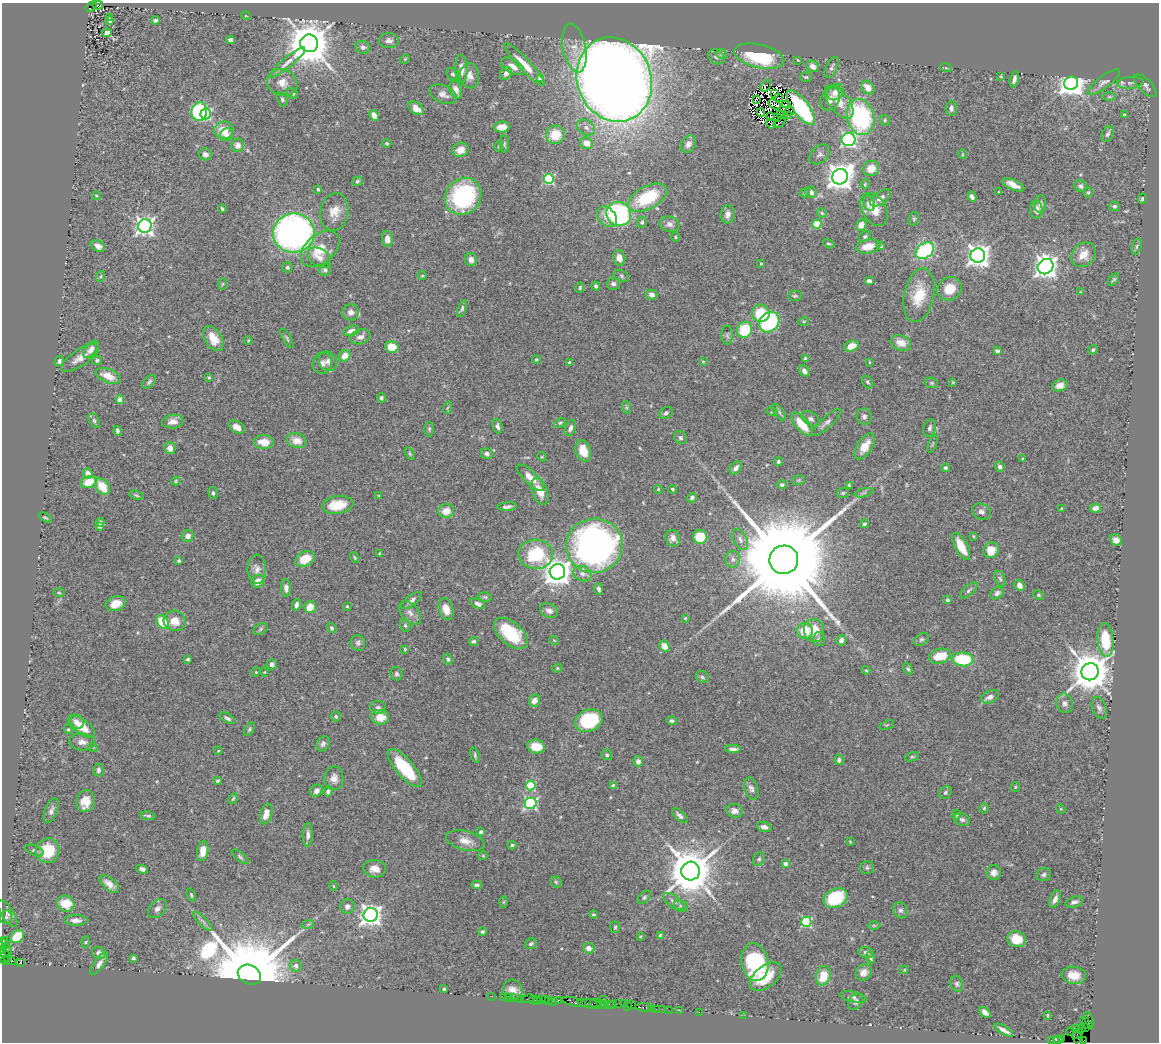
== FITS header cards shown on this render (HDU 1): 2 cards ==
NAXIS1  =                 1157
NAXIS2  =                 1040

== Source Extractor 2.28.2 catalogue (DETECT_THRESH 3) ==
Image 1157 x 1040 px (HDU 1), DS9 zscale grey, 1 PNG px = 1 image px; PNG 1161 x 1044 px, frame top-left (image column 1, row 1040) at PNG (2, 3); each listed source drawn as its Kron ellipse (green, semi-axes under 4 px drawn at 4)
Background 1.17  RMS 0.044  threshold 0.133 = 3 sigma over >= 5 px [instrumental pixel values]
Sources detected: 525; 11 with non-positive FLUX_AUTO (blend fragments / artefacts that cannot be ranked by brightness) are neither listed nor drawn; of the other 514, the 500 brightest by FLUX_AUTO listed and drawn (14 fainter detections omitted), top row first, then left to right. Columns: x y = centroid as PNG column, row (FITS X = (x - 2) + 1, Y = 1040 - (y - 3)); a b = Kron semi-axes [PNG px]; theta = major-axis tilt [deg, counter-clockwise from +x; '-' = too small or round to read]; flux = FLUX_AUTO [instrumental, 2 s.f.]
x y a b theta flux
98 5 5 3 - 250
91 7 6 3 36 280
246 16 5 3 - 2.6
109 17 3 2 - 11
156 20 4 3 - 8.2
110 21 4 3 - 4.9
107 33 4 4 - 51
230 40 4 4 - 11
389 41 10 7 1 14
309 43 9 8 - 13000
363 47 7 6 - 9.5
574 48 24 11 -79 44
722 54 6 5 - 9.2
759 56 25 11 -13 210
716 57 8 6 -32 9
405 59 5 3 - 2.9
798 60 3 2 - 2.9
287 63 23 5 39 23
524 65 28 6 -46 45
512 66 13 7 -30 29
813 66 7 5 -32 16
832 67 11 5 64 9
946 68 6 3 -19 3.1
461 69 14 6 -87 23
506 73 7 5 55 12
453 74 7 5 -37 6.6
470 76 12 9 -87 21
1001 76 3 2 - 2.4
806 77 6 5 - 4.5
540 78 4 4 - 36
614 79 43 37 -68 7300
1014 79 8 4 76 11
1104 82 20 6 37 16
282 83 15 13 -20 36
1071 83 7 6 - 3400
1130 83 13 6 4 12
766 86 6 3 52 6.9
1145 86 14 6 -47 12
868 88 7 5 -47 30
456 90 9 6 -70 20
836 92 9 7 38 26
292 93 6 5 - 7
774 93 3 2 - 3.5
443 94 15 8 -24 18
1109 97 6 4 0 4.9
778 98 2 2 - 2.8
282 99 7 4 -68 6
757 99 3 3 - 5
830 99 12 9 61 21
839 102 20 10 -53 53
774 104 6 3 -35 5.3
786 105 2 2 - 2.2
416 108 9 5 -37 30
801 108 21 8 -52 310
951 108 7 5 89 12
790 111 5 2 - 4.7
199 112 9 7 79 270
761 112 4 3 - 3.7
206 114 5 5 - 340
374 115 5 4 - 23
781 115 3 2 - 2.6
788 115 2 2 - 3.1
1125 115 4 3 - 5.2
770 116 4 2 - 3.3
861 117 18 13 -76 390
778 118 3 2 - 2.9
885 120 5 4 - 4.4
779 123 6 2 35 2.9
771 124 5 2 - 4.8
502 127 8 5 4 31
586 127 10 7 -31 14
224 130 10 9 - 53
1108 134 8 5 64 8.4
226 135 7 6 - 12
555 135 9 9 - 69
849 140 7 6 - 630
387 143 4 4 - 4
587 143 6 5 - 33
504 144 9 4 90 5
688 144 9 7 60 16
238 145 7 6 - 17
498 146 5 3 - 3.2
460 150 8 7 - 30
205 154 6 6 - 13
820 154 12 8 43 11
962 154 5 3 - 2.7
871 168 8 7 - 42
840 177 8 7 - 3800
549 179 5 5 - 250
357 181 5 4 - 6
865 184 5 4 - 3.9
1013 185 12 5 -25 27
1080 186 6 5 - 9.9
318 189 4 3 - 3.8
811 192 6 5 - 11
999 192 3 3 - 3.3
1088 192 5 4 - 5.9
805 193 5 4 - 3.6
96 196 4 3 - 2.9
463 196 19 17 49 370
972 197 5 4 - 15
648 198 21 11 28 170
880 198 12 6 35 16
1142 199 5 3 - 4.7
869 203 8 5 -71 11
1040 204 9 5 85 14
1114 206 5 4 - 5.7
222 209 4 3 - 4.3
874 209 18 12 -59 54
1036 210 9 6 -85 19
334 212 19 14 78 40
822 213 5 4 - 4.2
619 214 13 11 -24 560
728 214 9 7 84 15
607 217 11 8 -48 33
914 219 7 5 70 4.8
642 222 5 4 - 5.7
669 224 10 7 -10 14
817 224 4 4 - 130
861 225 6 5 - 21
145 226 7 6 - 1300
294 233 21 19 4 1300
675 237 5 4 - 3.8
865 237 6 5 - 5.4
387 239 8 5 -84 20
828 244 6 4 -30 4.5
98 246 8 5 -28 15
868 246 12 7 12 46
881 246 4 3 - 12
1137 246 8 4 75 4.7
320 249 22 14 41 73
925 250 10 7 35 340
1083 255 13 11 47 39
978 256 7 7 - 2500
319 258 13 9 -33 21
619 258 8 6 -76 25
471 260 6 6 - 13
761 263 3 3 - 3.8
287 267 5 5 - 6
1046 267 8 7 - 2500
325 270 6 6 - 7.1
101 276 5 3 - 3.3
422 276 4 3 - 2.7
622 276 8 5 -29 6.6
1113 280 7 4 50 5.3
869 281 5 4 - 9.1
223 284 6 4 87 3.6
613 284 6 6 - 10
596 286 4 4 - 6.2
580 287 5 4 - 4.9
950 289 13 11 35 52
1081 292 3 3 - 2.8
652 295 6 5 - 14
919 295 27 15 78 92
795 296 7 5 1 5.3
462 309 9 4 69 5.9
351 312 8 8 - 19
761 313 9 8 - 98
804 321 5 3 - 3
769 322 11 9 44 290
745 330 8 7 - 140
351 331 8 5 17 15
727 335 9 5 -89 6.3
360 337 10 7 19 18
213 338 14 8 -58 44
287 338 11 3 -60 5.3
248 340 4 3 - 3
901 343 10 7 -20 36
851 346 7 5 17 35
392 347 6 5 - 64
91 349 10 5 52 21
1093 350 5 4 - 4.6
997 351 4 3 - 8.3
345 356 6 5 - 36
80 358 22 8 33 29
805 358 4 3 - 9.2
536 359 4 3 - 3.9
97 360 5 4 - 7.1
59 361 5 4 - 11
328 361 10 8 -56 15
569 362 3 3 - 3.3
703 362 4 3 - 2.6
869 362 4 2 - 2.1
322 363 11 9 79 16
804 371 6 5 - 14
108 376 13 6 -21 38
209 377 4 3 - 3.9
149 382 8 5 45 6.6
868 382 7 5 -55 5.2
953 382 4 4 - 2.7
931 383 7 5 -21 5.2
1060 385 8 5 17 18
381 398 5 4 - 5.9
120 400 4 4 - 49
626 407 6 4 -72 4.3
447 408 6 4 70 3.8
772 412 6 3 -16 3.4
779 412 9 4 -55 6.5
666 413 7 5 28 6.6
864 417 8 7 - 9.5
811 419 10 6 -33 10
94 421 8 5 -63 6.4
173 422 10 7 8 25
560 423 6 4 29 4.6
826 423 19 5 42 14
802 424 14 6 -49 63
497 426 7 5 -73 10
237 427 8 5 -32 23
570 428 8 5 67 11
930 428 9 6 73 11
429 429 7 5 89 5.7
117 431 5 3 - 6.4
680 438 7 6 - 7.8
297 441 10 7 -18 36
264 442 10 7 -4 44
933 444 9 3 69 3.6
865 446 14 7 57 44
170 448 6 5 - 22
583 451 11 7 -74 50
410 454 7 4 -59 4.4
487 454 6 5 - 10
542 457 5 4 - 3.4
1022 459 3 3 - 2.9
778 462 4 4 - 6.5
1000 467 5 4 - 9.4
736 468 7 5 51 15
945 468 4 4 - 5.4
88 474 6 4 -68 21
530 478 18 6 -44 32
799 480 7 5 11 4.2
176 481 5 4 - 4.1
89 482 8 6 17 64
782 485 5 4 - 6.6
849 485 4 2 - 4
102 487 9 6 -53 61
658 489 4 3 - 3
672 489 4 3 - 4.1
540 491 14 7 -70 44
213 493 6 5 - 6.1
843 493 6 5 - 4.9
864 493 9 4 13 6.4
136 495 7 3 -19 4.5
378 496 4 3 - 3.3
692 498 5 4 - 7.3
338 505 16 9 9 73
507 507 9 3 5 9.3
1095 508 6 4 6 18
1061 509 3 3 - 4.9
446 511 8 7 - 35
981 512 10 7 -28 13
45 518 7 3 -32 3.9
100 522 4 4 - 8.1
864 524 4 4 - 5.7
100 526 4 3 - 7.8
188 536 6 5 - 19
973 536 3 3 - 3.1
700 537 7 7 - 93
673 538 8 7 - 20
740 539 11 6 -63 14
1116 540 6 5 - 26
594 546 28 27 - 1400
961 546 15 6 -62 59
991 550 8 7 - 45
380 553 3 3 - 4
536 554 17 14 -1 170
355 558 5 3 - 3.4
305 559 10 7 27 57
733 559 8 7 - 12
784 560 14 14 - 99000
179 561 3 3 - 4.4
257 569 14 9 -88 21
557 572 8 7 - 3800
582 574 9 7 -20 17
1000 579 8 5 -63 6.5
258 581 7 6 - 28
1020 585 6 5 - 16
286 588 8 5 -87 12
599 589 6 4 -71 8.5
969 590 11 5 42 8.6
59 592 6 4 -2 3.4
997 593 7 5 34 11
1038 595 5 3 - 3.7
485 597 6 5 - 4.4
947 600 4 4 - 5.7
411 601 12 5 37 15
116 604 10 7 19 43
477 604 8 4 -25 11
296 605 6 4 75 10
347 606 3 3 - 3.5
310 607 6 6 - 45
446 609 11 7 -73 40
549 611 9 7 -24 15
410 613 14 8 -50 20
685 618 3 3 - 2.4
175 621 11 10 - 40
163 622 7 5 -48 100
405 625 6 5 - 5.6
332 628 5 4 - 4.8
261 629 8 5 29 6
814 630 11 10 - 50
805 631 8 8 - 61
511 633 20 11 -41 150
819 639 7 6 - 9.5
921 639 8 5 37 7.1
554 640 5 3 - 2.4
841 640 5 5 - 16
1105 640 17 8 -83 110
474 641 4 4 - 6.1
358 643 8 7 - 9.1
664 646 6 5 - 27
405 649 3 3 - 2.6
940 656 11 7 15 69
188 659 4 3 - 5.5
448 659 5 4 - 6.8
963 659 10 7 -4 170
272 664 5 5 - 8.8
557 668 5 4 - 3.7
908 669 6 4 -66 5.6
866 670 4 4 - 3.9
256 672 4 4 - 3.2
264 672 4 4 - 2.8
1090 672 9 8 - 11000
396 674 6 6 - 7.8
702 677 7 5 -35 6.3
990 697 9 6 23 17
535 700 6 5 - 23
1065 703 10 8 -71 15
378 708 8 6 -3 9.4
1099 708 11 7 -68 12
336 716 5 5 - 4.8
380 717 9 7 -8 45
227 718 9 4 -31 8
589 721 14 10 22 230
672 721 5 4 - 6.5
76 722 8 7 - 11
887 725 8 4 23 3.9
82 727 15 7 -39 47
68 729 5 4 - 4.2
249 729 7 4 53 5.1
82 742 13 8 -4 19
323 744 8 6 60 9.3
93 747 5 3 - 2.6
536 747 9 7 -11 58
733 749 8 4 -2 13
218 751 4 3 - 2.3
475 755 8 4 -73 5.7
607 755 6 5 - 6.3
912 757 7 4 21 4.4
839 760 5 4 - 7.4
638 761 5 5 - 13
405 768 24 9 -49 130
98 770 6 5 - 8.7
334 778 12 9 -89 21
218 781 4 3 - 3.9
531 785 5 5 - 190
614 786 4 4 - 21
1015 787 5 4 - 3.7
751 789 11 6 -70 13
316 791 6 5 - 14
328 791 5 4 - 8.9
945 793 7 5 46 6.3
233 799 6 3 61 4.2
85 801 11 9 79 38
531 803 6 5 - 490
984 808 5 4 - 4.3
1061 809 5 4 - 2.8
51 811 13 6 69 12
734 811 8 6 -12 16
266 814 10 6 75 27
956 815 5 3 - 4.2
148 816 7 4 -9 6.3
680 816 9 4 -42 11
962 819 8 6 -23 8.4
764 827 7 5 -16 15
481 832 4 3 - 8.8
308 835 12 5 88 12
465 841 20 9 -14 33
850 842 4 2 - 2.2
512 845 4 3 - 5.1
35 851 9 5 -22 6.7
48 851 12 11 - 86
203 851 10 5 81 36
483 856 5 3 - 2.5
240 857 10 4 -39 6.4
759 859 7 5 61 7.3
786 864 4 4 - 25
867 868 7 6 - 6.1
142 869 6 4 -21 9.1
375 869 11 8 -8 27
691 871 9 9 - 15000
994 872 7 7 - 16
1044 875 8 6 26 8
556 882 6 4 -44 4.3
109 884 12 6 -39 23
476 885 5 3 - 6.7
333 886 5 3 - 2.2
191 895 7 3 -72 4.5
644 897 8 5 45 6.4
836 898 12 9 27 180
1055 899 9 5 67 15
673 901 12 6 -36 13
504 902 6 4 88 3.1
1074 902 9 5 15 12
66 904 9 8 - 69
347 906 7 7 - 14
681 906 7 5 -22 5.4
157 909 11 7 45 14
901 910 8 7 - 8.9
8 913 15 6 -58 12
593 914 4 3 - 3.4
371 915 7 7 - 2100
6 917 7 6 - 5.4
76 920 11 5 -1 17
203 921 13 3 -45 9.1
806 922 5 5 - 290
308 924 6 4 20 5.1
874 925 6 4 -1 4
615 927 6 5 - 5
483 932 4 4 - 7.2
661 936 4 4 - 18
17 937 7 5 41 90
640 937 3 2 - 2.2
1016 939 9 8 - 62
3 941 3 2 - 46
86 942 5 3 - 3.3
4 944 5 5 - 200
531 944 6 5 - 6.4
589 948 5 5 - 17
3 949 4 3 - 240
8 951 6 2 -68 170
866 952 7 5 -13 9.3
99 953 7 5 -26 17
5 955 7 4 -57 280
133 958 3 3 - 7.8
870 958 6 4 -67 6.7
10 960 6 3 -28 53
5 961 4 3 - 130
21 962 4 3 - 740
755 962 19 13 -79 270
99 963 13 5 54 15
296 966 6 6 - 13
904 970 4 3 - 2.7
863 972 9 7 46 18
249 975 12 9 -26 73000
1074 975 12 8 -9 42
823 976 10 7 73 64
766 977 18 10 40 81
957 984 8 6 -73 7.6
444 989 3 3 - 7.8
513 990 10 9 - 23
491 996 3 2 - 36
503 997 2 2 - 38
853 997 13 5 -12 9.1
509 998 3 2 - 31
513 998 3 3 - 100
521 999 2 2 - 19
528 999 6 3 11 92
533 999 3 2 - 87
545 999 3 2 - 110
603 999 2 2 - 52
537 1000 3 2 - 63
541 1000 3 2 - 170
558 1000 3 3 - 130
549 1001 3 3 - 120
554 1001 3 2 - 92
574 1002 12 4 -12 510
856 1002 9 6 52 10
595 1003 6 2 -25 180
601 1003 4 3 - 94
589 1004 12 3 -13 480
617 1004 2 2 - 23
624 1004 2 2 - 5.1
605 1005 2 2 - 20
609 1005 3 2 - 55
613 1005 3 2 - 61
632 1005 2 2 - 33
628 1007 3 2 - 76
643 1007 8 3 -4 160
651 1008 3 2 - 94
656 1009 2 2 - 48
662 1009 2 2 - 26
669 1010 2 2 - 44
680 1011 3 2 - 22
699 1012 2 2 - 46
985 1012 6 4 -42 12
744 1015 2 2 - 26
1047 1015 4 3 - 2.6
1089 1020 8 3 -72 170
1086 1023 8 2 -43 98
1085 1027 3 3 - 47
1076 1028 3 2 - 61
1081 1028 3 2 - 74
1004 1030 10 3 -30 13
1070 1032 4 3 - 51
1077 1033 6 3 43 55
1078 1038 8 2 -68 110
1062 1039 3 2 - 86
1051 1040 3 2 - 41
1058 1040 4 3 - 79
1083 1041 3 2 - 8
At the frame edge (FLAGS 8, measured only in part): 3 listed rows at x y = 3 941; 3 949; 1083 1041
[14 fainter detections neither listed nor drawn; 11 non-positive-flux detections neither listed nor drawn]